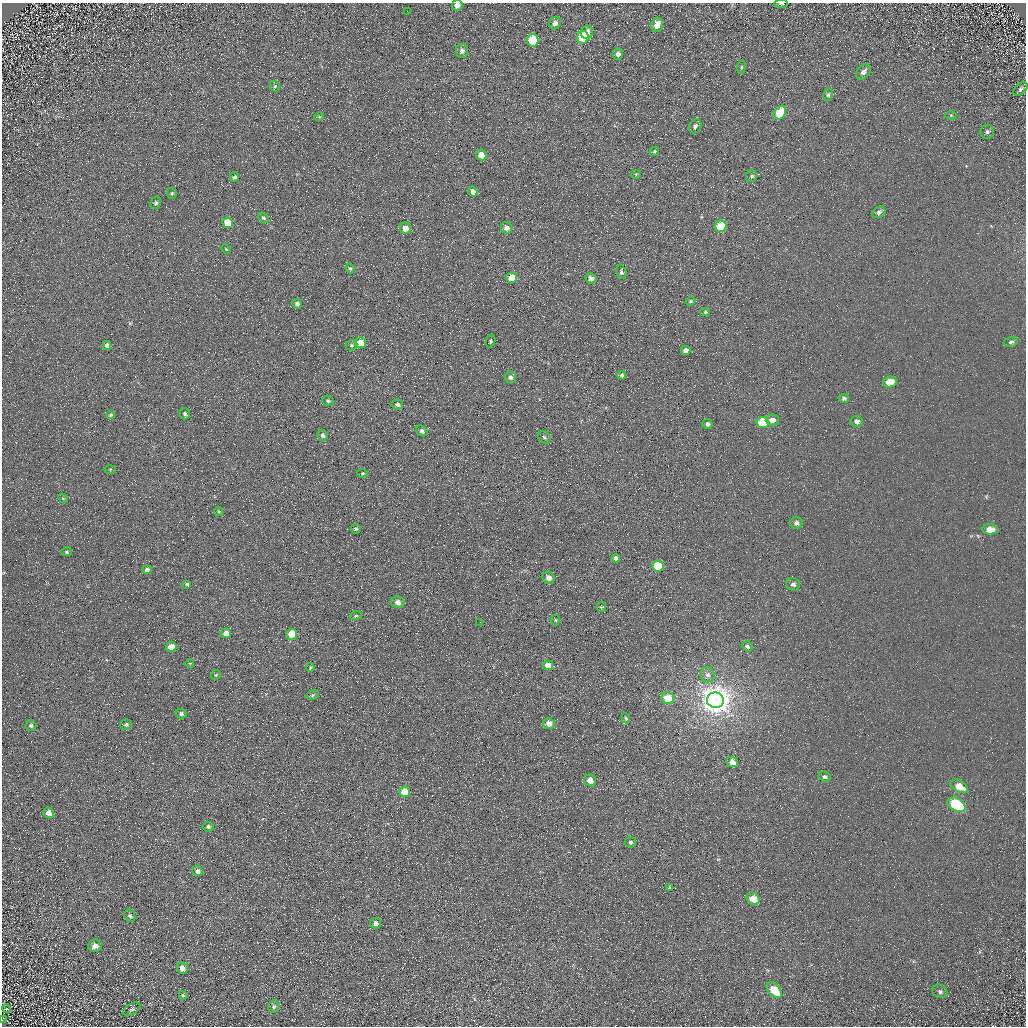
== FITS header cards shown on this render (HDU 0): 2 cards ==
NAXIS1  =                 1024 / Required FITS header
NAXIS2  =                 1024 / Required FITS header

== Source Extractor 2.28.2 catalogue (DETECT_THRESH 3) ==
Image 1024 x 1024 px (HDU 0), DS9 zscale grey, 1 PNG px = 1 image px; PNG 1028 x 1028 px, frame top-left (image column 1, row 1024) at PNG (2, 3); each listed source drawn as its Kron ellipse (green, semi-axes under 4 px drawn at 4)
Background 5.47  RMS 7.8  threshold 23.4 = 3 sigma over >= 5 px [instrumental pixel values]
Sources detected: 122; all 122 listed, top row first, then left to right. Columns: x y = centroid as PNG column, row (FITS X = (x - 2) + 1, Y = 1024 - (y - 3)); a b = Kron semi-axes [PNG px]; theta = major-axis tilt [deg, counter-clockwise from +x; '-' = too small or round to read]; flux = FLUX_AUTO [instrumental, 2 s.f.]
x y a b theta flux
781 3 7 3 -1 820
457 5 5 5 - 2600
407 11 2 2 - 390
555 23 6 5 - 2100
657 25 7 5 70 4900
587 32 7 6 - 3300
583 37 6 6 - 15000
533 40 6 5 - 19000
462 51 7 6 - 2200
618 54 6 5 - 2300
741 67 7 3 82 590
863 72 8 6 49 2500
275 86 5 5 - 740
1020 89 8 5 45 1300
828 95 6 5 - 1000
780 113 7 5 53 16000
951 116 6 4 -2 680
319 117 5 3 - 470
695 126 7 6 - 1400
987 132 7 6 - 1400
654 151 5 4 - 640
481 155 5 5 - 4600
636 174 4 4 - 600
752 176 6 5 - 1100
234 177 5 4 - 970
473 191 5 4 - 2600
172 193 6 4 -69 730
156 203 6 5 - 990
879 212 7 5 30 1600
263 218 6 4 -42 900
228 223 5 5 - 11000
721 226 6 5 - 17000
406 228 6 5 - 3900
506 228 6 5 - 2700
226 249 5 3 - 390
350 268 5 4 - 760
621 272 7 5 -74 1100
512 278 5 5 - 11000
591 278 5 5 - 2000
690 301 5 4 - 910
297 304 5 4 - 1400
705 312 5 4 - 750
490 341 7 4 76 850
1011 342 7 4 14 990
360 343 6 5 - 7300
107 345 4 4 - 1900
352 345 6 5 - 880
686 350 5 4 - 3200
622 375 4 4 - 1300
510 377 6 6 - 1400
890 382 7 5 13 10000
844 398 5 4 - 1100
328 401 6 5 - 950
397 405 6 5 - 1300
185 414 6 5 - 1300
110 415 4 4 - 860
772 420 6 5 - 3200
857 421 6 5 - 2000
762 422 6 5 - 21000
707 424 5 4 - 1300
422 431 6 5 - 1600
322 435 5 5 - 1400
544 437 7 5 -44 1100
110 469 5 3 - 480
362 473 5 4 - 640
63 498 5 4 - 660
219 511 5 3 - 520
796 523 6 5 - 1700
356 529 5 4 - 900
990 529 8 5 -3 5900
66 552 5 4 - 730
616 558 4 4 - 1800
658 566 6 5 - 18000
147 570 5 4 - 1500
549 578 6 6 - 2900
187 584 4 3 - 770
793 584 7 6 - 1700
398 602 7 6 - 2600
601 607 5 4 - 580
356 616 6 4 20 720
555 620 5 3 - 500
480 622 2 2 - 300
226 633 5 5 - 5200
292 634 5 5 - 15000
747 646 5 5 - 1200
171 647 5 5 - 7300
190 663 4 2 - 380
548 665 5 5 - 5200
310 668 4 3 - 540
216 675 5 4 - 670
707 675 7 7 - 1900
312 695 6 4 27 790
668 698 6 6 - 11000
715 700 8 8 - 830000
181 714 5 5 - 1300
626 718 5 4 - 660
549 723 6 5 - 4000
126 724 5 5 - 1100
31 725 5 5 - 1200
732 762 6 5 - 3400
825 777 6 5 - 1200
590 780 6 5 - 4500
959 786 9 5 -28 7200
405 792 5 5 - 13000
956 805 10 6 -28 59000
49 813 5 5 - 3200
208 827 5 5 - 1100
630 842 5 5 - 950
197 871 5 5 - 2200
670 887 3 3 - 530
753 899 7 5 -39 7000
130 916 6 5 - 1200
375 923 5 5 - 2300
95 946 7 6 - 3300
182 968 6 5 - 3400
774 990 9 6 -49 12000
940 991 8 6 -23 1500
183 995 4 3 - 740
274 1007 6 5 - 1200
6 1009 4 3 - 390
132 1009 9 5 32 1300
2 1020 3 2 - 920
At the frame edge (FLAGS 8, measured only in part): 3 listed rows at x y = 781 3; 457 5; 2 1020